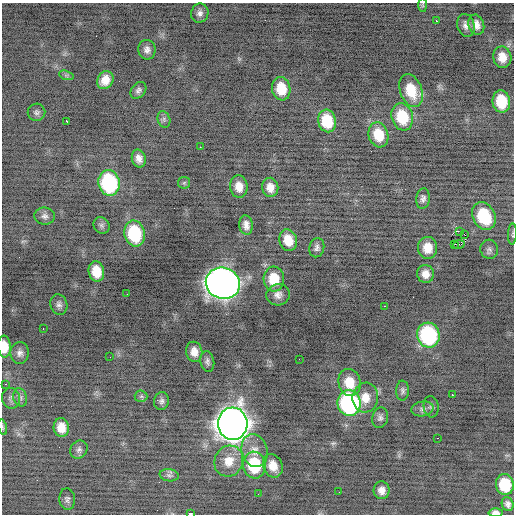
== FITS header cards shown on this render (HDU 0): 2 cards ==
NAXIS1  =                  512 / Axis length
NAXIS2  =                  512 / Axis length

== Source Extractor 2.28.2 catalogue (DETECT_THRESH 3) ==
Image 512 x 512 px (HDU 0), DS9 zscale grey, 1 PNG px = 1 image px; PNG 516 x 516 px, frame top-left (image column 1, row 512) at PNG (2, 3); each listed source drawn as its Kron ellipse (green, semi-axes under 4 px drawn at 4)
Background -0.484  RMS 0.85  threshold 2.54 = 3 sigma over >= 5 px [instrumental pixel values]
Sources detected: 87; all 87 listed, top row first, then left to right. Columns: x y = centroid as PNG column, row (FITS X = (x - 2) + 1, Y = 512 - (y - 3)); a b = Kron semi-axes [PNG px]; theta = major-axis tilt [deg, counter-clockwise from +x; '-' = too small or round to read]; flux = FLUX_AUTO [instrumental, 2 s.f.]
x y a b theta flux
423 5 7 4 -89 88
200 13 9 8 - 260
436 21 2 2 - 570
466 25 11 8 -75 320
476 25 10 7 -71 410
147 50 10 8 -80 290
502 57 11 9 -79 680
66 75 7 4 -18 120
105 80 9 7 60 630
281 89 12 9 -80 1300
138 90 9 6 50 200
411 90 17 11 -71 1500
501 101 11 8 -81 1800
36 112 9 8 - 190
402 117 14 10 -73 2100
164 119 8 6 -71 170
67 121 3 2 - 300
327 121 11 9 -77 1900
378 135 13 9 -75 1400
200 147 3 2 - 68
139 158 9 7 -76 360
109 183 13 10 -79 6300
184 183 6 5 - 110
239 187 11 8 -83 610
270 187 9 8 - 500
423 199 10 7 83 210
45 216 10 8 -8 240
484 216 14 11 -63 3000
102 225 9 7 -46 160
246 225 10 6 -82 360
459 231 4 2 - 6300
135 233 13 10 -77 3500
512 234 11 3 88 95
465 235 2 2 - 290
288 240 11 8 -72 990
455 244 2 2 - 76
459 245 6 2 18 360
317 248 10 7 77 220
428 248 11 9 -87 850
489 249 9 8 - 220
96 271 10 7 -78 1100
425 274 9 8 - 500
274 279 12 10 -85 1500
223 283 17 15 -15 63000
127 294 3 2 - 62
278 295 12 10 14 360
59 305 10 8 -72 230
384 306 3 2 - 350
43 329 3 2 - 150
428 335 12 11 - 7000
4 347 11 6 -86 870
194 352 10 8 -79 540
20 353 11 9 88 310
110 357 2 2 - 26
299 359 2 2 - 93
207 361 10 7 -78 200
350 382 13 11 -76 1200
6 384 2 2 - 220
403 391 10 6 88 160
452 395 3 2 - 340
141 396 6 6 - 110
20 397 9 6 -75 200
11 398 10 9 - 240
365 398 15 13 82 870
161 401 9 7 82 190
349 403 13 11 -83 10000
431 407 11 7 -80 160
422 409 11 7 10 230
380 418 10 8 78 210
233 424 16 15 - 90000
3 427 8 3 -77 72
61 427 9 7 -83 660
437 438 2 2 - 160
79 450 9 8 - 200
254 450 17 13 -74 770
229 461 16 14 66 970
254 465 13 11 -81 3100
273 466 12 9 -66 760
169 475 9 6 -9 170
505 485 10 9 - 2000
382 490 9 8 - 390
339 492 3 2 - 41
258 494 2 2 - 26
67 499 11 8 -86 180
508 504 7 5 -72 210
495 513 7 4 -2 310
190 514 3 2 - 2400
At the frame edge (FLAGS 8, measured only in part): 5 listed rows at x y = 512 234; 4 347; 3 427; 495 513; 190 514